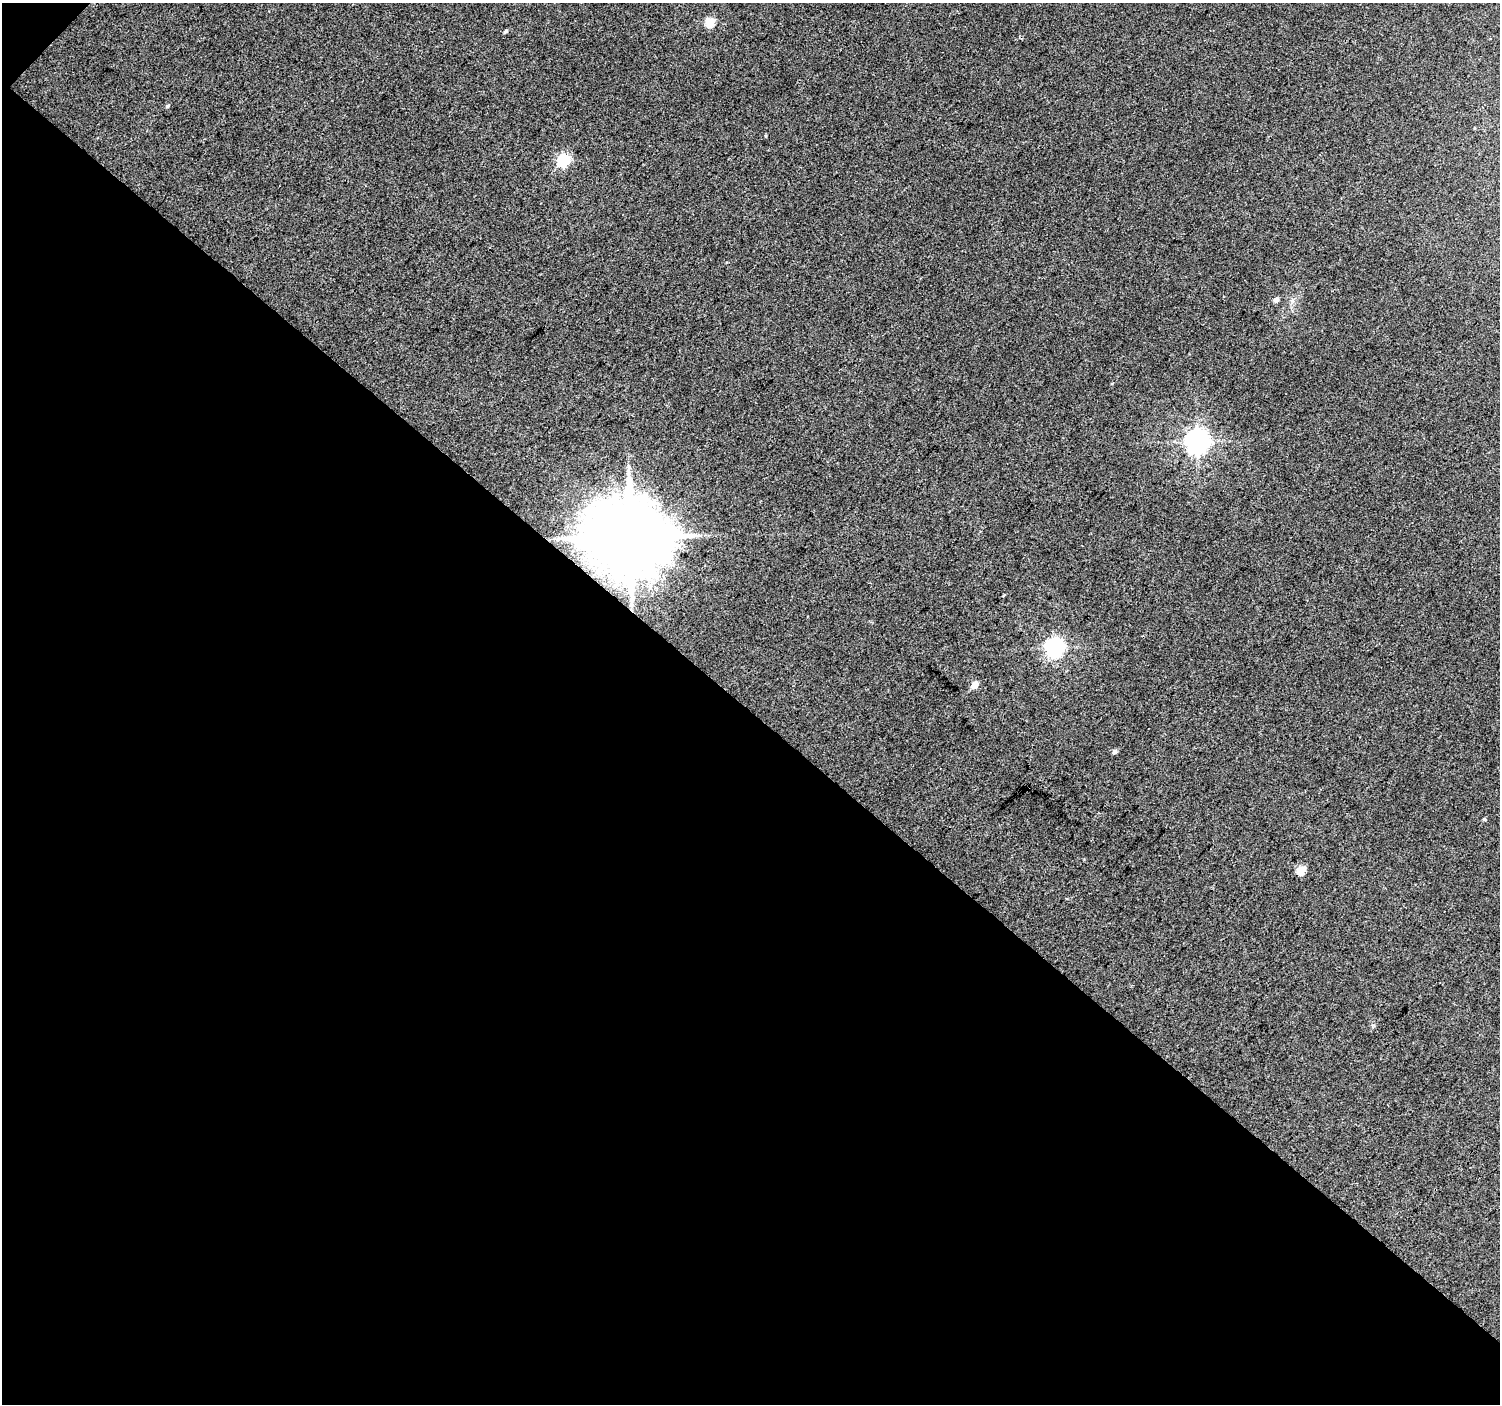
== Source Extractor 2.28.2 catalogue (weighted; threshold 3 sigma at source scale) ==
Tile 3 of 2 x 2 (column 1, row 2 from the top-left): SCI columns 3-1500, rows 109-1510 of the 2999 x 3003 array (HDU 1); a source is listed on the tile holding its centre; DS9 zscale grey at full resolution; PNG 1502 x 1406 px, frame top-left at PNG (2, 3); no overlay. Shown black and unused: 50% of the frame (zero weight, under 3 of 4 exposures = <1% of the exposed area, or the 3 px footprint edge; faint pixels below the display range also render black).
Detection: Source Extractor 2.28.2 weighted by HDU 2 'WHT'; one run over the whole footprint, this tile lists its part. Background 0.0402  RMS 0.0086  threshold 0.0388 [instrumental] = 3 sigma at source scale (4.5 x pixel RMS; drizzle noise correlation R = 1.50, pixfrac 1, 0.0396/0.0396 arcsec/px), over >= 5 px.
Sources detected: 12; all 12 listed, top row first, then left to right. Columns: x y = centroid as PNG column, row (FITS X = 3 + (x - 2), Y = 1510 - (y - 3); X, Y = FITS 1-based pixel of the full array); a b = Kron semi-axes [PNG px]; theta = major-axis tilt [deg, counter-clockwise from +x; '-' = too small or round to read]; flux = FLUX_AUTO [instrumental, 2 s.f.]
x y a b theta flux
710 22 5 5 - 37
506 31 5 4 - 1.5
168 106 6 4 28 1.2
564 160 6 5 - 110
1276 300 5 4 - 4.7
1197 441 8 7 - 720
630 536 20 18 -3 11000
1055 647 7 7 - 340
975 685 5 4 - 14
1115 752 5 5 - 2.5
1484 819 5 4 - 0.96
1301 870 5 5 - 31
Overlapping masked pixels (flux is a lower limit): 1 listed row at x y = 630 536